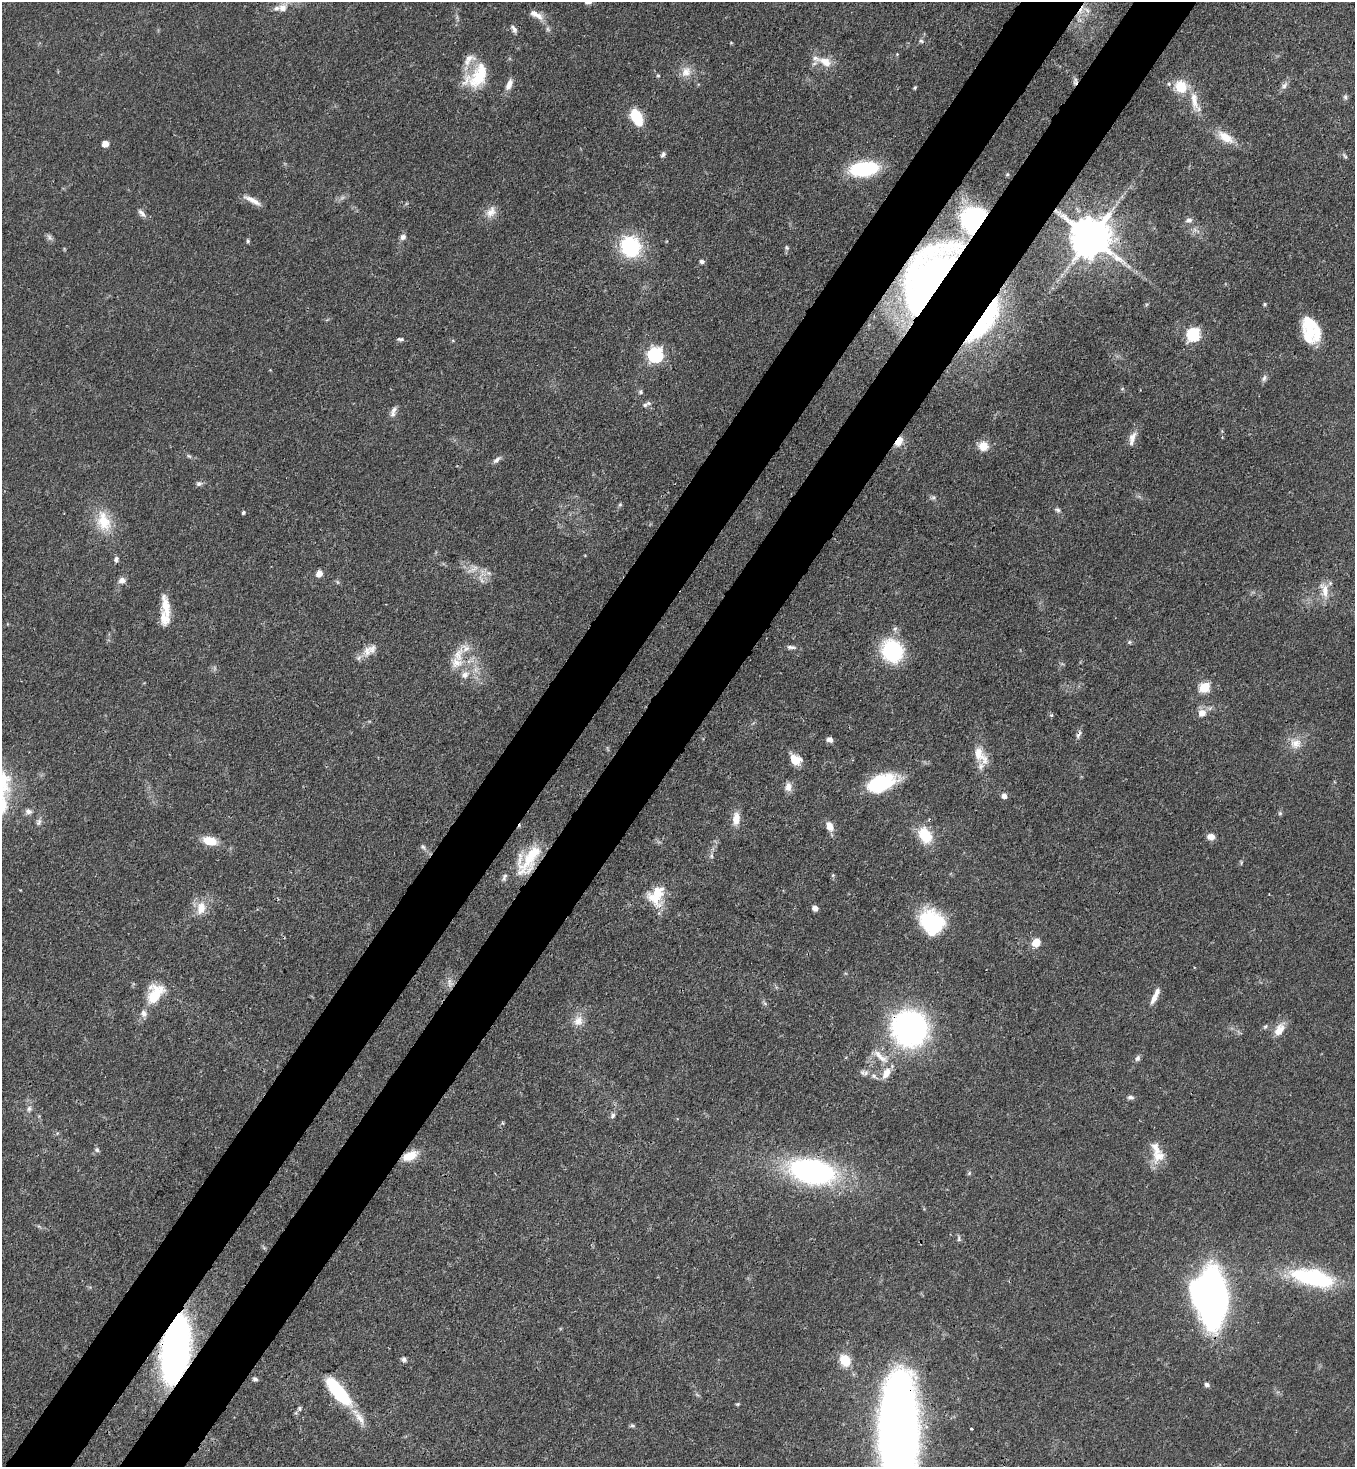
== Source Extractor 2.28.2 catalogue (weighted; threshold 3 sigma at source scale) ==
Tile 7 of 4 x 4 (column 3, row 2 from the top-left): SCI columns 2932-4284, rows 2991-4455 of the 6003 x 5981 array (HDU 1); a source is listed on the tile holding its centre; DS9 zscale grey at full resolution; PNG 1357 x 1469 px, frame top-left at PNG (2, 2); no overlay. Shown black and unused: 10% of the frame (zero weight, under 3 of 4 exposures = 7% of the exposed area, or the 3 px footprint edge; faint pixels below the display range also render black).
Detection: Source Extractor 2.28.2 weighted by HDU 2 'WHT'; one run over the whole footprint, this tile lists its part. Background 0.0602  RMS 0.0036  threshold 0.0162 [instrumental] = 3 sigma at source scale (4.5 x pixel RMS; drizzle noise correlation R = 1.50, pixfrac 1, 0.05/0.05 arcsec/px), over >= 5 px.
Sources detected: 151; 1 too faint to see at this stretch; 2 inside a brighter object's white glare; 2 cosmic-ray / hot-pixel residue — not listed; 13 inside a brighter listed object's ellipse — not listed separately; the other 133 listed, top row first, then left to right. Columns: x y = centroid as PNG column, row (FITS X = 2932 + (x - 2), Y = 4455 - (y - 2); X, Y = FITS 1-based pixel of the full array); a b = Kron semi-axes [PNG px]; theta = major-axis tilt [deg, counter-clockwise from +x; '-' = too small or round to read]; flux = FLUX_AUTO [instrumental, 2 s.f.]
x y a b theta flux
283 8 12 10 21 3.1
1087 10 10 5 -36 1.4
536 15 22 8 -29 3.4
514 29 11 5 -56 1.3
921 41 7 5 -6 0.75
897 54 4 4 - 0.32
825 62 18 11 -27 5.3
686 72 16 13 54 4
477 76 35 20 48 15
658 76 4 4 - 0.42
509 84 15 7 67 2.7
1284 85 12 6 52 1.6
915 87 4 3 - 0.5
1181 87 12 11 - 10
1345 97 8 6 -89 0.84
1194 100 28 9 -81 5.6
636 117 18 9 -62 13
1225 137 24 11 -33 6.1
105 144 5 5 - 5.3
663 154 8 5 57 0.97
1345 156 9 4 -55 0.74
864 169 21 11 6 37
1007 174 5 4 - 0.43
252 200 25 6 -28 3.2
491 212 16 11 55 3.5
142 213 13 6 -49 1.6
1189 220 9 7 5 1.3
49 237 10 6 -55 1.1
403 237 7 7 - 1.4
1091 237 12 11 - 1300
248 241 5 5 - 0.61
630 246 24 22 -63 25
786 248 7 6 - 0.67
702 261 6 6 - 0.87
928 277 83 39 60 130
1265 304 5 4 - 0.47
985 321 66 18 55 33
1312 326 34 16 -56 12
1194 334 7 6 - 50
400 339 8 4 -3 0.81
655 355 7 6 - 91
1264 378 10 6 70 1.1
640 392 6 5 - 0.61
645 405 10 6 29 1.1
394 410 10 7 53 1.5
1132 438 16 8 66 2.9
899 442 12 7 61 4.2
983 446 12 11 - 4.5
189 456 7 4 -43 0.65
497 460 12 6 40 1.4
199 484 8 6 3 1.1
933 498 8 6 1 0.88
620 505 6 5 - 0.57
1058 510 7 6 - 0.89
243 513 5 4 - 0.6
104 521 32 18 -73 11
116 559 7 5 77 1.1
319 573 7 6 - 2.5
122 580 8 7 - 2
481 580 14 4 -61 1.6
1324 590 24 11 -74 4.9
166 607 30 9 -79 6.1
895 629 7 6 - 1
1129 642 5 5 - 0.55
791 647 14 5 -4 1.3
367 651 17 10 81 3.8
892 651 20 18 -55 31
458 655 24 12 69 6.3
465 675 11 9 27 2.5
1204 687 6 5 - 23
1202 713 8 8 - 3.4
1051 715 5 5 - 0.63
1079 734 13 5 66 1.3
830 739 7 6 - 1.5
1295 743 16 14 -10 4.6
980 755 27 13 -55 6.8
795 759 15 11 -32 4.8
882 783 32 16 22 23
788 787 11 8 87 2.6
1004 796 6 5 - 2
28 811 10 7 -12 1.4
1280 813 5 5 - 0.65
736 819 17 9 88 4.2
39 822 10 6 60 1.1
830 826 10 7 -66 3.6
925 835 19 13 -62 11
1211 837 8 7 - 2.5
210 841 14 9 -12 6.9
423 847 9 5 -59 0.88
711 856 6 5 - 0.71
529 859 45 17 77 13
1241 862 8 3 85 0.45
504 877 10 5 71 1.1
656 896 26 19 73 11
201 908 20 13 80 5.6
815 908 6 5 - 1.9
932 923 24 20 -41 32
1036 942 5 5 - 13
450 983 12 7 -55 2.1
155 994 26 16 58 12
1155 996 24 6 65 3.3
578 1021 15 12 66 4
1265 1026 7 4 61 0.62
909 1029 32 31 - 98
1279 1030 18 11 56 4.4
880 1056 29 9 -40 5
1138 1058 8 6 66 1.1
886 1073 16 9 60 4
874 1076 12 6 -36 1.8
1130 1097 8 6 -1 1
29 1108 7 6 - 1.2
613 1116 8 6 53 0.89
502 1123 5 4 - 0.47
97 1150 6 6 - 0.84
410 1156 17 10 22 6.4
1159 1156 21 15 35 5.8
812 1171 37 19 -11 97
969 1173 6 5 - 0.56
959 1238 9 5 -84 0.73
1313 1278 45 16 -13 40
1211 1298 35 21 -83 230
175 1350 38 16 81 250
404 1359 7 6 - 0.99
845 1360 12 9 -55 8.4
255 1379 6 5 - 0.85
1207 1385 6 6 - 1
338 1392 32 10 -50 31
738 1404 6 4 20 0.46
300 1408 6 5 - 0.73
360 1418 24 9 -58 4.4
632 1426 9 4 0 0.59
971 1429 3 2 - 0.39
897 1433 83 26 89 480
Overlapping masked pixels (flux is a lower limit): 11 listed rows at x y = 1087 10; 1091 237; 928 277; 985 321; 899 442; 882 783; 529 859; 909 1029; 410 1156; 175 1350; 897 1433
Isophote crosses this tile's border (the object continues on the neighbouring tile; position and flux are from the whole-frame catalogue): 1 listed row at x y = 897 1433